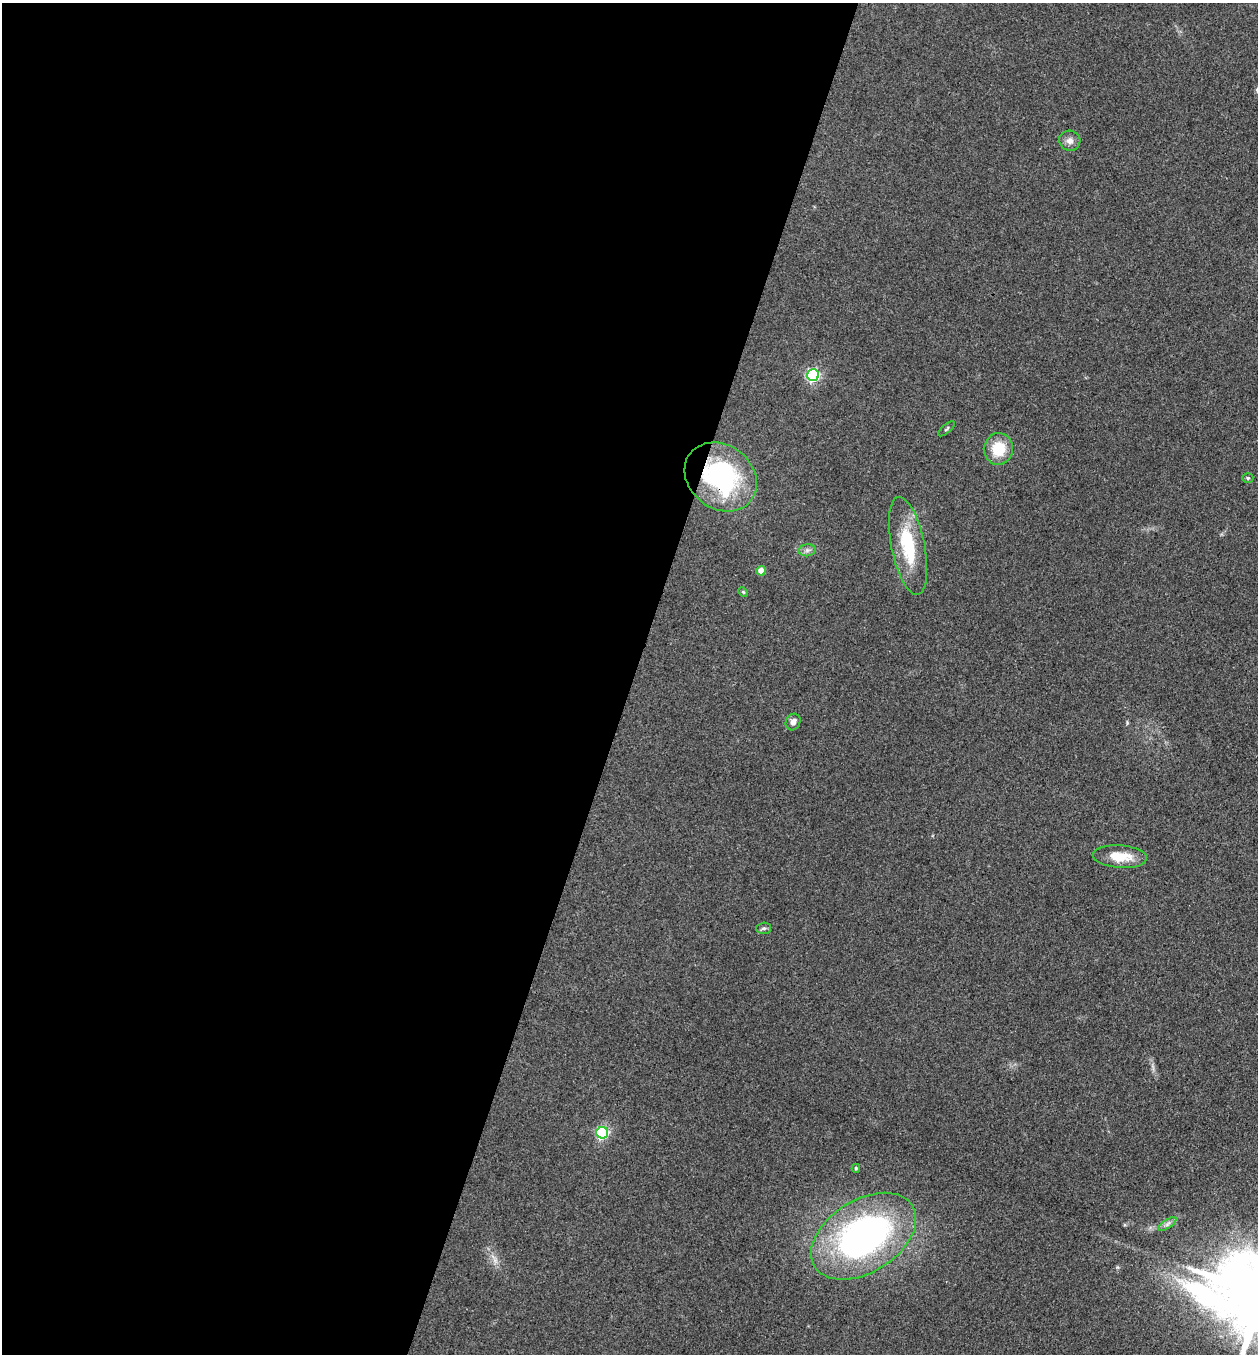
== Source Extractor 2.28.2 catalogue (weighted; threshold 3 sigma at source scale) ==
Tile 5 of 4 x 4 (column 1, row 2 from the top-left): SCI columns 135-1390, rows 2704-4055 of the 5422 x 5408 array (HDU 1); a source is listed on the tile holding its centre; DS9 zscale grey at full resolution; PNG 1260 x 1356 px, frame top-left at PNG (2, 3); each listed source drawn as its Kron ellipse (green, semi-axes under 4 px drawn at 4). Shown black and unused: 50% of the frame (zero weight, under 3 of 4 exposures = <1% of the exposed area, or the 3 px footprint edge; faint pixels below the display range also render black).
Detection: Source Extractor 2.28.2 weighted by HDU 2 'WHT'; one run over the whole footprint, this tile lists its part. Background 0.265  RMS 0.0092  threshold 0.0415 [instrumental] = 3 sigma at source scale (4.5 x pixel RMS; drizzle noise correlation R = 1.50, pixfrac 1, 0.05/0.05 arcsec/px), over >= 5 px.
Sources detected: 18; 1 too faint to see at this stretch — neither listed nor drawn; the other 17 listed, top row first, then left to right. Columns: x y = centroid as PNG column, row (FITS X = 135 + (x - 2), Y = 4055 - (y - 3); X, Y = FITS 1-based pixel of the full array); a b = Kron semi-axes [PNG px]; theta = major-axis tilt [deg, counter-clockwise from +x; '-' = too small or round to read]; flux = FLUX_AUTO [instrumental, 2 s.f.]
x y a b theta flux
1070 141 10 10 - 5.4
813 375 6 6 - 160
947 429 10 3 41 1.4
998 449 16 14 78 26
721 477 39 31 -38 130
1248 478 5 5 - 1.5
908 546 50 16 -78 50
807 550 8 6 7 3.1
761 571 4 4 - 12
743 592 5 4 - 1
793 722 8 7 - 4.4
1120 857 27 11 -4 22
764 928 7 5 1 2.1
602 1133 6 6 - 150
856 1168 4 4 - 1.3
1167 1224 10 4 34 2.8
864 1236 58 36 32 290
Overlapping masked pixels (flux is a lower limit): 1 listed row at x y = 721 477